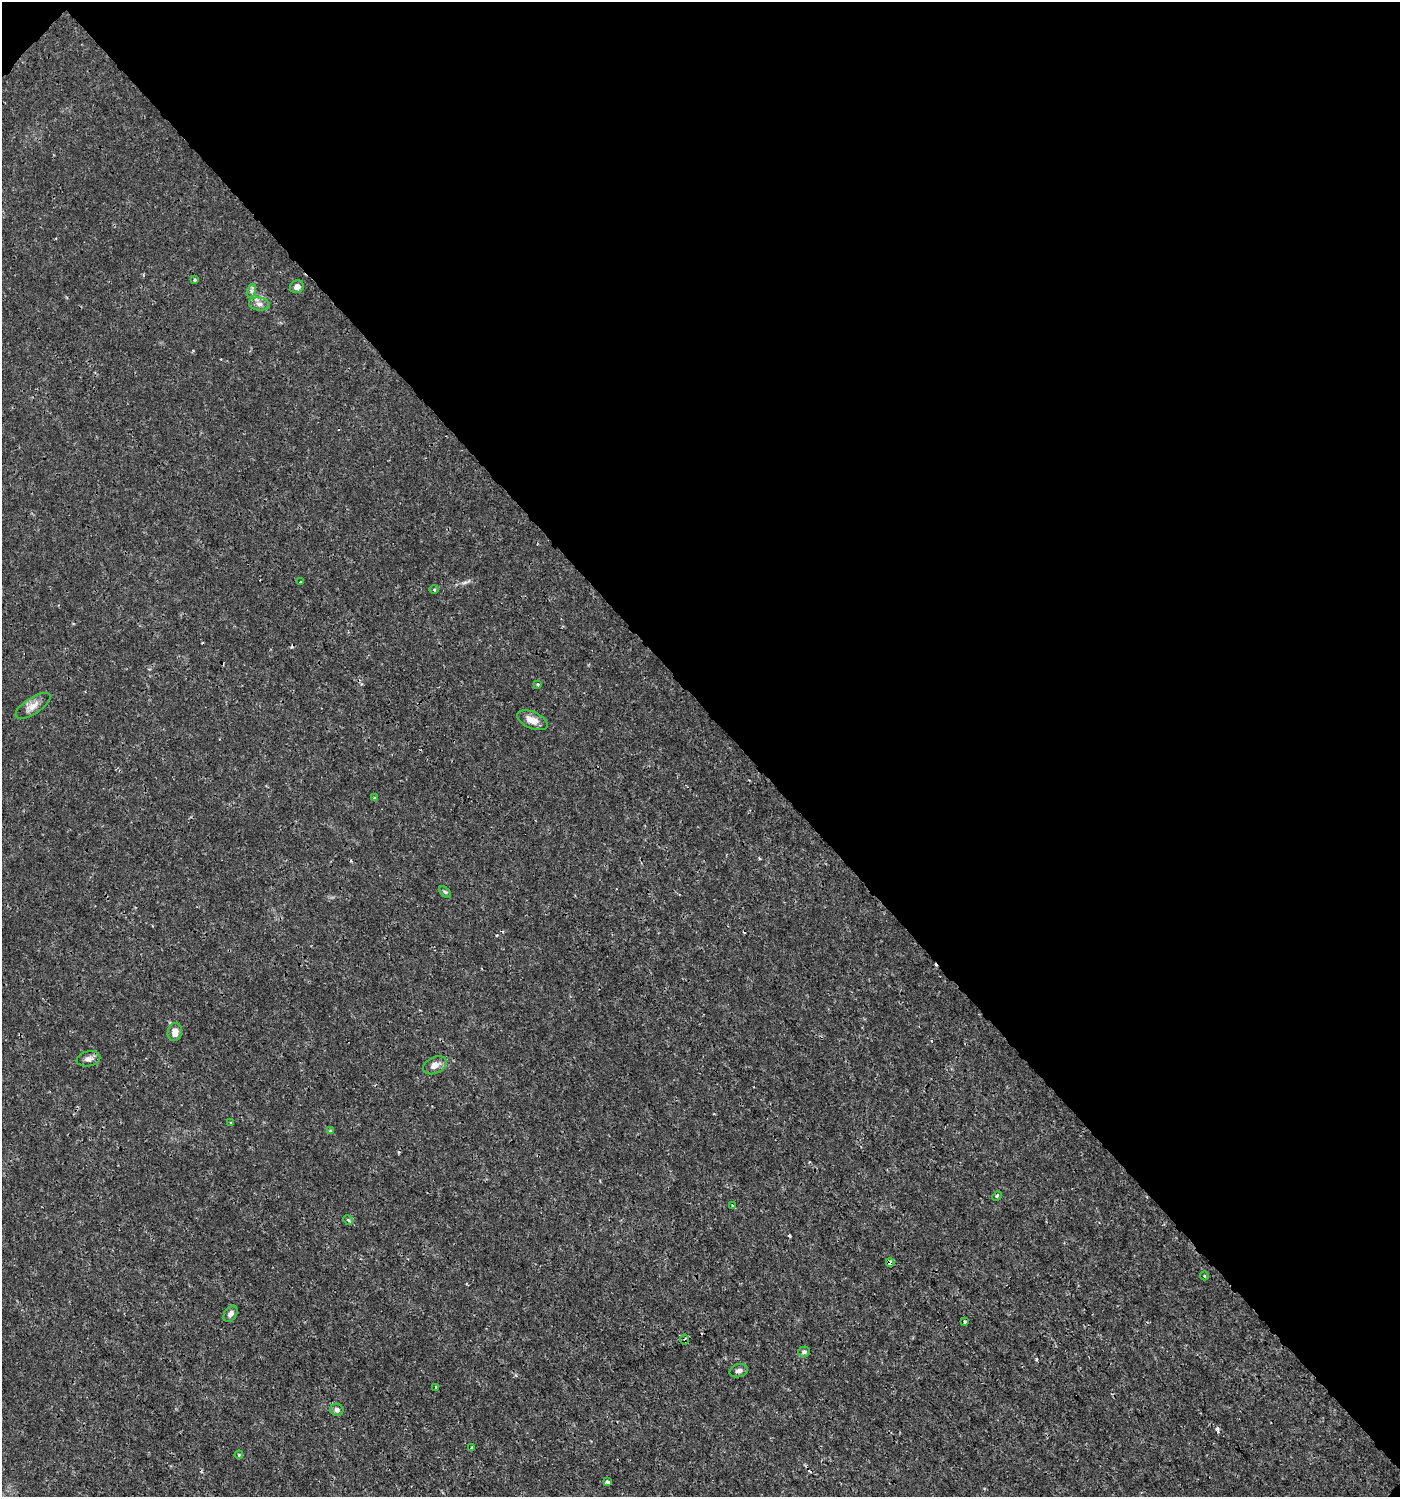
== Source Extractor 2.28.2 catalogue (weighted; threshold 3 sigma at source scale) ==
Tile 3 of 4 x 4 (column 3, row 1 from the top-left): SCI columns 2997-4394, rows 4535-6029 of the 6057 x 6072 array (HDU 1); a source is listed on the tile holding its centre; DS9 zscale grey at full resolution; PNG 1402 x 1499 px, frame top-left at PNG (2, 2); each listed source drawn as its Kron ellipse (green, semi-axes under 4 px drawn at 4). Shown black and unused: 47% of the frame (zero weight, under 3 of 4 exposures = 5% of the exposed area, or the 3 px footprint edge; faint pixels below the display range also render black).
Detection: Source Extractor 2.28.2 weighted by HDU 2 'WHT'; one run over the whole footprint, this tile lists its part. Background 0.00101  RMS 7.8e-04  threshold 0.0035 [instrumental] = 3 sigma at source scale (4.5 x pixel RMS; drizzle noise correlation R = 1.50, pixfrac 1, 0.0396/0.0396 arcsec/px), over >= 5 px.
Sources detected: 36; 5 cosmic-ray / hot-pixel residue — neither listed nor drawn; the other 31 listed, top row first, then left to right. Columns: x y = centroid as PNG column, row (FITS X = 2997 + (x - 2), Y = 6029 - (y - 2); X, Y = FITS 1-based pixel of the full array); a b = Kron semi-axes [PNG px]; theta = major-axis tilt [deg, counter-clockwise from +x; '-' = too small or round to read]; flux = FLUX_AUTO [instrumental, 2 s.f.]
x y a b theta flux
195 280 4 3 - 0.13
297 287 7 6 - 0.44
251 291 7 4 72 0.17
259 304 10 6 -7 0.36
300 582 3 2 - 0.07
434 590 4 3 - 0.083
538 684 4 3 - 0.13
33 706 20 8 33 0.69
532 720 16 8 -23 0.84
374 798 4 3 - 0.085
445 892 7 4 -44 0.13
175 1032 9 7 82 0.61
88 1059 12 7 11 0.41
435 1065 12 8 26 0.58
231 1123 3 3 - 0.09
330 1131 4 4 - 0.12
997 1196 5 4 - 0.11
733 1206 4 3 - 0.2
348 1220 5 4 - 0.11
890 1263 4 4 - 0.64
1204 1276 4 4 - 0.081
230 1314 9 6 56 0.34
965 1322 3 3 - 0.14
685 1340 5 3 - 0.1
804 1352 6 5 - 0.16
739 1371 9 6 16 0.28
436 1387 3 2 - 0.084
337 1410 6 6 - 0.26
471 1448 3 2 - 0.096
239 1455 4 3 - 0.091
607 1482 4 3 - 0.3
Overlapping masked pixels (flux is a lower limit): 2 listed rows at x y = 890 1263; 685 1340
Unlisted compact peaks at least as high as the median listed source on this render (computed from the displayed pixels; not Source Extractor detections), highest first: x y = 1217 1429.